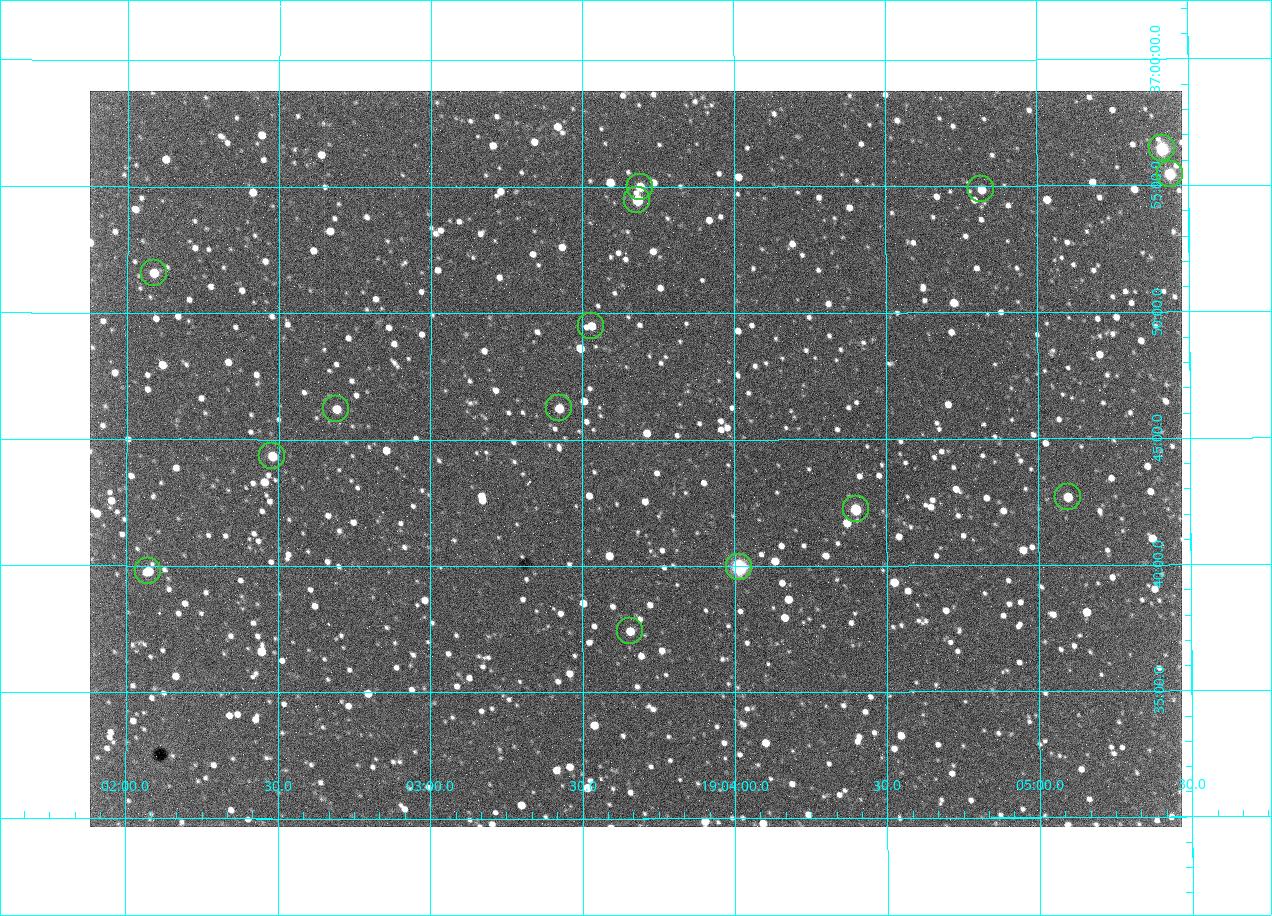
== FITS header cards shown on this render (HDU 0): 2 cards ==
NAXIS1  =                 1092 /fastest changing axis
NAXIS2  =                  736 /next to fastest changing axis

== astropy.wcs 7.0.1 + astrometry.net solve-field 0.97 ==
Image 1092 x 736 px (HDU 0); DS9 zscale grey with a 90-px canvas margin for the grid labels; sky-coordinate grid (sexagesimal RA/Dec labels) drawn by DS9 from the SOLVED WCS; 15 Tycho-2 reference stars matched to detected sources circled (green)
Header WCS: none
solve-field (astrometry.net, Tycho-2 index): SOLVED blind (the file carries no WCS)
Solved WCS: RA---TAN-SIP/DEC--TAN-SIP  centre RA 19:03:40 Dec +36:44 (285.92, +36.74 deg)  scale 2.37 arcsec/px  FOV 43.2' x 29.1'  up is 0 deg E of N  parity flipped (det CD > 0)
(file carries no celestial WCS; the grid is the blind solution)
Tycho-2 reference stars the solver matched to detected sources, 15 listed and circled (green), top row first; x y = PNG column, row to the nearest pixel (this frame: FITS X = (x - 90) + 1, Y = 736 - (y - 91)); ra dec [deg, ICRS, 3 dp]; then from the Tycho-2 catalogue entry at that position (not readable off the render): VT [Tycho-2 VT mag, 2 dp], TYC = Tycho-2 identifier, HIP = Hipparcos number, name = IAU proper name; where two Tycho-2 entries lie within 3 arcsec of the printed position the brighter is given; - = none
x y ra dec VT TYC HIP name
1162 148 286.353 +36.941 8.32 2652-644-1 93748 -
1170 174 286.360 +36.924 9.83 2652-14-1 - -
640 187 285.922 +36.917 10.48 2652-1249-1 - -
981 189 286.204 +36.915 10.94 2652-350-1 - -
637 200 285.920 +36.908 9.57 2652-218-1 - -
154 273 285.522 +36.860 10.88 2651-1921-1 - -
591 326 285.882 +36.825 10.95 2652-329-1 - -
559 408 285.856 +36.771 11.11 2652-1253-1 - -
336 409 285.672 +36.770 11.14 2651-2527-1 - -
272 456 285.620 +36.739 11.03 2651-1906-1 - -
1068 497 286.274 +36.711 10.88 2652-1070-1 - -
856 509 286.100 +36.704 10.14 2652-1649-1 - -
739 567 286.004 +36.666 8.52 2652-1368-1 - -
148 571 285.518 +36.663 10.71 2651-2245-1 - -
630 631 285.914 +36.624 11.11 2652-845-1 - -